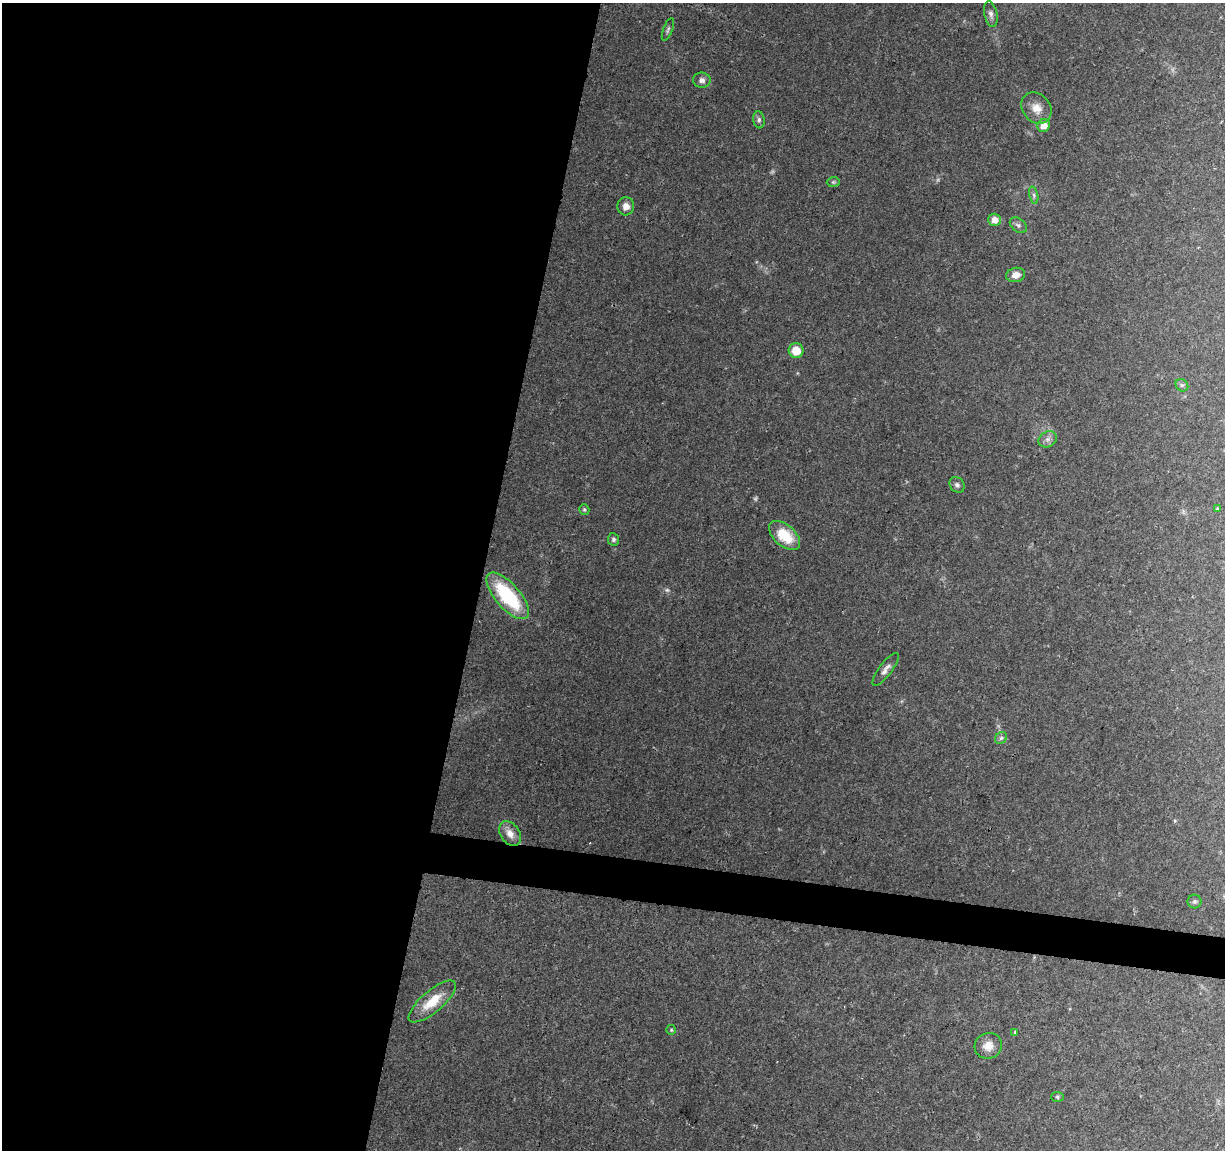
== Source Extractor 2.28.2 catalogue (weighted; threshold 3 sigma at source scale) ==
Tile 5 of 4 x 4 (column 1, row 2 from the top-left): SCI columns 1-1223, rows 2525-3672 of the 4900 x 5106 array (HDU 1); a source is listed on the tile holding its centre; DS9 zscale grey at full resolution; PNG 1227 x 1152 px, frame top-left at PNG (2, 3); each listed source drawn as its Kron ellipse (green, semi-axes under 4 px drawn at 4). Shown black and unused: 42% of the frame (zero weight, under 2 of 3 exposures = <1% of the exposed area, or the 3 px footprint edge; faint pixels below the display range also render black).
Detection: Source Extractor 2.28.2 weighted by HDU 2 'WHT'; one run over the whole footprint, this tile lists its part. Background 0.0974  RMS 0.006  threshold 0.0272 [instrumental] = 3 sigma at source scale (4.5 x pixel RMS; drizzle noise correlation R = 1.50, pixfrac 1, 0.0396/0.0396 arcsec/px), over >= 5 px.
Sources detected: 33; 3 too faint to see at this stretch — neither listed nor drawn; the other 30 listed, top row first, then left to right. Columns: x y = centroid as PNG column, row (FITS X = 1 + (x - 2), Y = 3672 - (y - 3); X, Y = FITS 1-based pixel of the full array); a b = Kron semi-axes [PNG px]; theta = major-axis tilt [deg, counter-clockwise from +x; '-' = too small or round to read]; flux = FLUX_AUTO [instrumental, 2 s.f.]
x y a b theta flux
991 14 13 6 -78 2.3
668 30 12 4 69 1.6
702 80 8 7 - 2.7
1036 108 17 13 -49 7.8
759 120 8 5 -82 1.5
1044 125 6 6 - 7
833 182 6 5 - 0.93
1034 195 9 3 -77 1.3
626 206 9 8 - 4.4
994 220 6 6 - 4.8
1018 225 9 6 -39 1.7
1016 275 9 7 14 4.6
796 350 7 7 - 9.6
1182 385 7 5 -42 1.4
1048 439 9 7 32 2.8
957 485 8 7 - 1.8
1217 509 4 3 - 0.88
584 510 5 5 - 0.89
785 535 18 10 -42 19
613 539 6 5 - 1.5
508 596 29 12 -49 46
886 669 20 6 53 3.5
1001 738 6 5 - 1.4
510 833 13 9 -55 5.4
1195 901 7 7 - 1.4
432 1001 29 11 40 15
671 1030 5 5 - 0.84
1015 1032 3 3 - 1.6
988 1046 14 13 - 6.3
1057 1097 6 5 - 0.93